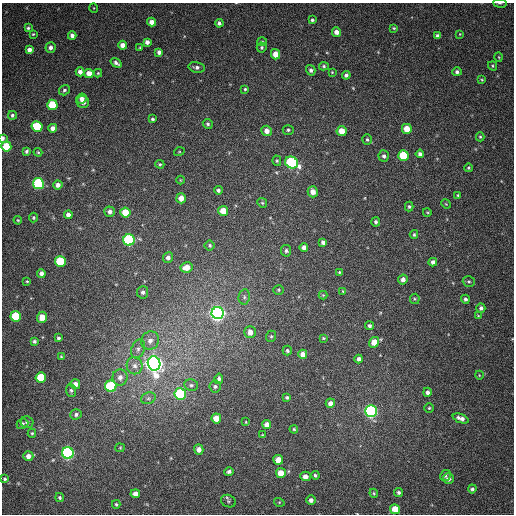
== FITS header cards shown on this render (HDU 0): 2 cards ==
NAXIS1  =                  512
NAXIS2  =                  512

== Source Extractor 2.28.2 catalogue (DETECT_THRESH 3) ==
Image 512 x 512 px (HDU 0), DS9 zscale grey, 1 PNG px = 1 image px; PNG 516 x 516 px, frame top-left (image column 1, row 512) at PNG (2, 3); each listed source drawn as its Kron ellipse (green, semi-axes under 4 px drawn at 4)
Background 372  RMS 9.2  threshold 27.5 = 3 sigma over >= 5 px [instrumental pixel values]
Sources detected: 170; all 170 listed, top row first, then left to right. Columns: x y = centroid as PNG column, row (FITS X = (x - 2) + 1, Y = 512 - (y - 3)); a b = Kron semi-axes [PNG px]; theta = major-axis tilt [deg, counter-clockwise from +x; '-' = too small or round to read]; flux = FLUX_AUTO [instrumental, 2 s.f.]
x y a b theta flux
500 3 7 3 -8 720
94 8 5 3 - 450
312 20 3 3 - 1000
151 22 4 4 - 3700
219 23 4 4 - 1700
28 28 4 3 - 980
394 28 4 3 - 620
336 32 4 4 - 3400
33 34 3 3 - 620
460 34 3 3 - 470
72 36 4 4 - 2400
437 36 4 3 - 1600
147 42 4 4 - 2600
262 42 5 4 - 870
122 45 4 4 - 3800
50 47 5 5 - 2500
262 47 5 5 - 1100
140 48 4 3 - 500
29 50 4 4 - 2900
159 52 4 4 - 2100
276 54 5 4 - 6600
499 57 5 3 - 530
116 63 6 3 -36 1800
324 66 5 4 - 900
493 66 5 4 - 830
197 67 8 5 -12 1800
311 70 5 4 - 1700
80 72 4 4 - 2900
332 72 3 3 - 480
457 72 5 4 - 1500
89 73 4 4 - 5500
98 73 4 4 - 660
346 75 4 4 - 1600
482 80 4 3 - 590
245 89 4 4 - 830
64 90 6 5 - 1300
82 98 5 5 - 2800
83 102 6 6 - 3400
52 105 5 5 - 22000
12 115 4 4 - 1200
152 119 4 3 - 1000
208 124 5 4 - 1100
37 126 5 5 - 28000
53 128 4 4 - 3100
407 129 5 5 - 9700
288 130 5 5 - 1000
267 131 5 5 - 4000
342 131 5 5 - 8500
480 137 4 4 - 810
3 138 4 3 - 2000
367 140 5 5 - 1100
6 146 5 5 - 19000
26 151 4 3 - 1100
38 152 4 3 - 610
179 152 5 3 - 560
420 154 4 4 - 2000
384 156 5 5 - 1500
403 156 5 5 - 27000
277 161 5 4 - 860
292 162 7 5 -29 73000
160 164 4 3 - 730
468 168 4 4 - 720
180 180 4 3 - 460
38 184 5 5 - 67000
58 185 4 4 - 2900
218 190 4 4 - 1300
313 192 5 5 - 4300
458 195 3 3 - 630
181 198 5 5 - 4800
262 203 5 4 - 790
446 204 5 4 - 560
409 206 5 4 - 900
223 211 5 5 - 10000
110 212 5 5 - 2400
427 212 4 3 - 510
125 213 5 5 - 13000
68 215 4 4 - 2800
34 218 5 4 - 930
18 220 4 3 - 620
376 222 5 4 - 1200
414 234 4 3 - 760
129 240 5 5 - 83000
323 242 4 4 - 1800
210 245 5 5 - 1000
304 247 4 4 - 2500
286 251 6 5 - 1200
168 257 5 5 - 2100
60 261 5 5 - 34000
433 262 4 4 - 2200
186 267 6 5 - 7800
339 272 4 3 - 620
41 273 4 4 - 2200
403 280 5 5 - 2700
27 281 3 3 - 530
469 281 6 5 - 990
279 290 5 5 - 820
343 291 4 3 - 500
143 292 6 5 - 1700
323 295 4 4 - 530
244 297 7 5 80 1600
415 299 5 4 - 780
465 299 4 4 - 1500
481 308 5 4 - 1700
218 313 6 6 - 330000
16 316 5 5 - 26000
478 316 4 3 - 590
42 317 6 5 - 7700
369 326 4 4 - 1200
250 332 6 5 - 4400
271 336 6 5 - 950
58 338 3 3 - 1100
323 338 4 4 - 560
34 341 3 3 - 1000
150 341 9 8 - 3800
374 342 5 5 - 5800
138 349 10 6 67 2400
287 351 5 4 - 1100
303 354 4 4 - 4200
61 357 3 3 - 660
359 359 4 4 - 1900
154 363 7 6 - 480000
135 366 8 8 - 3200
479 375 4 3 - 410
41 377 5 5 - 22000
120 377 8 7 - 3500
219 379 5 4 - 1600
75 384 5 5 - 3600
191 385 7 5 -9 1500
111 386 5 5 - 64000
215 387 6 5 - 1300
71 390 6 5 - 1200
427 392 4 4 - 2100
180 394 6 5 - 49000
287 397 3 3 - 890
148 398 7 5 21 1500
330 403 4 4 - 3100
429 408 5 5 - 860
371 411 6 6 - 180000
76 414 5 5 - 1600
216 418 5 5 - 7100
461 418 8 4 -20 3100
27 422 6 6 - 1400
246 422 3 2 - 430
22 424 6 5 - 1200
267 425 4 4 - 4600
294 429 4 3 - 680
32 433 4 3 - 770
262 435 4 4 - 660
120 448 5 4 - 620
199 450 5 4 - 2700
68 453 6 6 - 160000
28 456 5 5 - 3400
278 460 5 5 - 8600
229 472 5 4 - 1400
281 473 5 5 - 9000
315 475 4 4 - 1100
445 475 6 5 - 1100
305 476 5 5 - 2800
5 479 3 3 - 880
449 479 5 5 - 2100
472 489 4 4 - 1100
399 492 4 4 - 1300
374 493 4 4 - 690
135 494 4 4 - 3300
60 497 4 4 - 990
311 500 5 4 - 2200
228 501 7 6 - 1300
279 502 5 3 - 550
116 504 4 3 - 890
395 509 5 5 - 10000
At the frame edge (FLAGS 8, measured only in part): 2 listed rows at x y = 500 3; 3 138